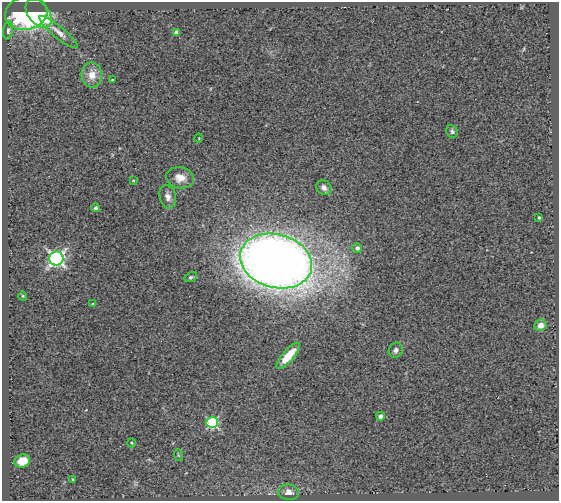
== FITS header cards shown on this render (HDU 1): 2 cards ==
NAXIS1  =                  557
NAXIS2  =                  499

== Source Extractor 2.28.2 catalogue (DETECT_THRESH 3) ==
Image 557 x 499 px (HDU 1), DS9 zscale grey, 1 PNG px = 1 image px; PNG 561 x 503 px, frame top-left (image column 1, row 499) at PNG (2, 2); each listed source drawn as its Kron ellipse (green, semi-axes under 4 px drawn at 4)
Background 0.634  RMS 0.14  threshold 0.421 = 3 sigma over >= 5 px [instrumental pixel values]
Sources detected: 31; all 31 listed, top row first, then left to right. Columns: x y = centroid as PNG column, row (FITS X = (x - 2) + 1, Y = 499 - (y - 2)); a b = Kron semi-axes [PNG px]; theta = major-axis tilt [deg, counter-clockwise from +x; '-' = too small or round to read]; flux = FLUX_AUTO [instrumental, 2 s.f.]
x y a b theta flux
26 13 21 16 12 1200
39 13 16 10 -52 720
8 31 9 5 81 22
58 32 24 5 -39 69
176 32 4 4 - 40
92 75 12 10 -85 110
112 80 3 2 - 7.4
452 131 6 5 - 21
199 138 5 3 - 6.6
180 178 14 10 -9 110
133 180 3 3 - 8.4
324 188 8 7 - 51
168 197 12 8 -75 59
95 208 4 4 - 25
539 217 3 3 - 13
357 248 5 4 - 32
56 258 7 7 - 2700
276 261 36 26 -15 14000
191 277 7 4 25 15
23 296 5 3 - 7.5
93 304 3 3 - 14
541 325 6 5 - 81
396 350 8 6 58 36
288 356 16 6 49 220
380 416 4 4 - 47
212 422 5 5 - 1100
132 443 4 3 - 8.2
178 455 6 3 -71 10
22 461 8 6 19 150
73 480 4 3 - 13
289 492 10 8 -10 77